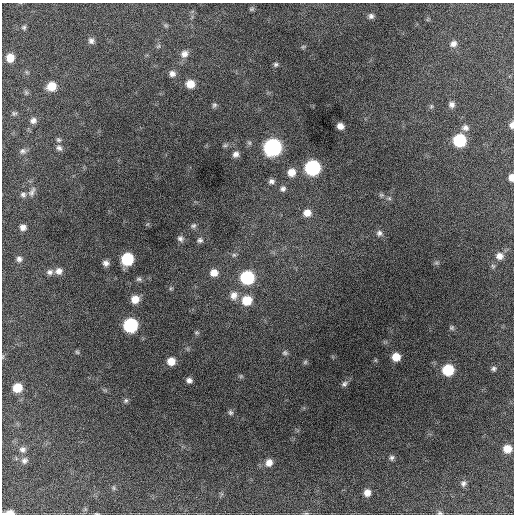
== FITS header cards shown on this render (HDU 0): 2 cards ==
NAXIS1  =                  512 / Axis length
NAXIS2  =                  512 / Axis length

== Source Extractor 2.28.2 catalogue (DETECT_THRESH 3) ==
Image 512 x 512 px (HDU 0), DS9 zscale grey, 1 PNG px = 1 image px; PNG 516 x 516 px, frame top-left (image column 1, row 512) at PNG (2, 3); no overlay
Background 1360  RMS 32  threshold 96.3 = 3 sigma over >= 5 px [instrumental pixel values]
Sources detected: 89; all 89 listed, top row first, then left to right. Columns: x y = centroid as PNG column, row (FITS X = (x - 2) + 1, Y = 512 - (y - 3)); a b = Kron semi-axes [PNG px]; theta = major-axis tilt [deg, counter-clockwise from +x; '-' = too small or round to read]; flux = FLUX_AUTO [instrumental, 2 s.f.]
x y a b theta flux
252 9 8 5 26 3500
371 16 7 6 - 6900
166 26 7 4 -19 3300
24 27 6 6 - 4300
91 41 8 7 - 8100
453 44 9 8 - 11000
158 46 7 5 32 3600
303 47 5 5 - 3100
184 54 10 9 - 14000
10 58 8 8 - 28000
276 64 6 6 - 4500
26 72 6 4 -71 3000
172 74 8 8 - 10000
190 84 9 8 - 24000
51 86 8 7 - 37000
26 92 7 5 -89 4000
214 105 8 6 61 4800
452 105 7 7 - 8700
431 106 7 5 69 3600
14 113 7 6 - 4400
33 120 8 7 - 9000
512 125 7 5 -89 8600
340 126 6 5 - 13000
465 128 9 8 - 9400
59 140 7 5 -31 4200
459 140 8 8 - 150000
225 145 7 5 20 4100
272 147 9 9 - 550000
59 148 9 7 -38 6700
23 151 8 8 - 6800
236 154 8 7 - 10000
312 168 9 9 - 310000
291 172 10 9 - 23000
511 177 6 5 - 14000
271 181 8 7 - 7900
283 189 8 7 - 7400
32 192 14 6 64 8900
23 194 8 6 -4 6200
381 195 7 5 -19 4600
389 198 6 5 - 4100
307 213 9 9 - 20000
193 226 8 6 31 5200
23 227 6 6 - 10000
379 233 8 8 - 7700
180 238 8 7 - 7100
200 240 8 7 - 6100
234 255 6 6 - 4600
499 256 10 9 - 15000
19 259 7 6 - 7000
127 259 8 8 - 150000
106 263 7 6 - 9500
436 263 7 4 18 3200
493 266 6 5 - 4000
59 271 9 8 - 13000
50 272 9 7 19 8200
214 273 9 8 - 20000
247 278 9 8 - 200000
139 279 8 5 0 4900
171 288 6 4 18 2700
234 295 12 10 84 17000
135 299 8 8 - 26000
247 300 10 9 - 48000
130 325 8 8 - 260000
452 328 6 6 - 3900
196 332 7 5 16 3500
77 352 5 5 - 3400
285 353 8 6 -25 5000
396 357 7 7 - 30000
171 361 7 7 - 25000
305 362 6 5 - 3500
494 369 7 6 - 4800
448 370 8 8 - 94000
241 376 6 4 46 3300
189 380 6 5 - 8100
344 384 8 6 40 6500
17 388 7 7 - 37000
126 401 7 6 - 4200
230 412 7 6 - 4700
22 449 9 7 -3 8200
507 449 9 8 - 26000
392 458 7 6 - 5300
24 460 9 8 - 8400
269 463 8 7 - 16000
463 483 8 7 - 6800
114 488 6 5 - 3600
367 493 7 7 - 15000
9 513 11 4 4 18000
440 513 7 5 -8 4300
97 514 6 3 -1 2300
At the frame edge (FLAGS 8, measured only in part): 5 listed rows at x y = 512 125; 511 177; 9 513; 440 513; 97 514